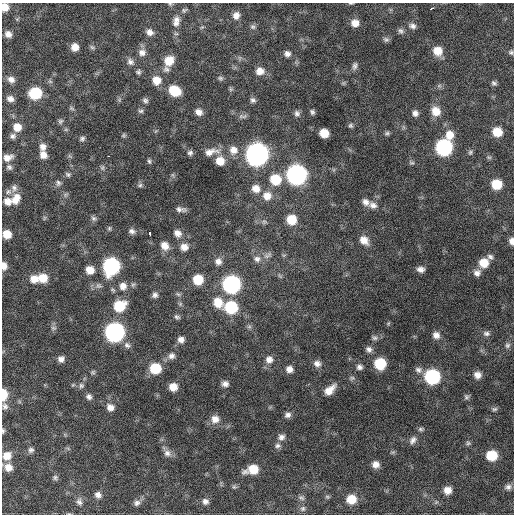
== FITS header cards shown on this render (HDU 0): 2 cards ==
NAXIS1  =                  512 / Axis length
NAXIS2  =                  512 / Axis length

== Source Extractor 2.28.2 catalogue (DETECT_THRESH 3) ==
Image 512 x 512 px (HDU 0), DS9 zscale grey, 1 PNG px = 1 image px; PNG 516 x 516 px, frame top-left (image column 1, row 512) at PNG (2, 3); no overlay
Background 360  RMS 20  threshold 59.7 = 3 sigma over >= 5 px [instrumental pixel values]
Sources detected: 185; all 185 listed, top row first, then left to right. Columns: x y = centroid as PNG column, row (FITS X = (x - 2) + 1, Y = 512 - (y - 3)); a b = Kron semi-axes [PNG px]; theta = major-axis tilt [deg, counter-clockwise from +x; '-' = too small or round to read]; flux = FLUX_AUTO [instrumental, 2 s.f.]
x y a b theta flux
351 3 6 3 0 1400
170 4 5 5 - 1700
5 7 7 6 - 14000
432 8 4 2 - 4300
184 10 7 5 32 2400
236 15 9 8 - 8100
176 19 10 8 -59 6600
176 23 8 6 -33 4200
355 23 9 8 - 12000
412 26 9 7 -16 5700
202 27 6 3 18 1600
253 27 8 7 - 3200
401 31 8 7 - 4000
149 32 9 7 -33 7200
8 34 8 7 - 7900
386 39 8 7 - 3400
75 47 7 7 - 11000
92 47 7 5 -43 2600
438 51 10 9 - 19000
142 52 10 10 - 8000
511 52 6 5 - 2600
287 54 7 6 - 5400
169 61 11 9 52 22000
130 62 10 8 -37 5800
355 66 10 6 75 4600
166 69 9 8 - 4800
260 71 10 9 - 11000
138 72 7 6 - 2900
220 78 7 6 - 2800
11 79 10 9 - 7800
156 80 10 9 - 16000
494 83 7 6 - 3100
439 86 7 4 19 2600
231 89 6 5 - 2100
175 91 10 8 -30 39000
35 93 9 9 - 65000
10 99 8 7 - 7200
145 100 7 6 - 3500
253 100 7 7 - 3800
71 108 8 4 -32 2200
141 111 8 6 1 2900
436 111 11 10 - 18000
199 112 8 6 -28 7700
312 112 6 5 - 2900
297 113 8 7 - 4500
415 113 8 7 - 5600
243 116 13 5 2 3900
60 121 7 6 - 2900
351 125 6 6 - 2700
17 127 9 9 - 15000
497 132 8 7 - 23000
324 133 8 7 - 21000
387 133 8 5 10 2600
123 135 6 5 - 2100
450 135 12 10 76 17000
13 136 8 7 - 4400
82 139 7 6 - 3300
43 147 9 8 - 7900
444 147 9 9 - 240000
233 150 12 11 - 12000
211 152 22 9 11 15000
470 152 7 5 86 2700
190 153 7 6 - 3600
257 154 10 10 - 910000
43 155 8 7 - 10000
108 156 3 2 - 6700
8 157 12 8 17 10000
489 157 6 4 -1 1900
149 161 7 5 -73 2500
220 161 9 9 - 17000
412 163 8 4 -1 2400
9 167 8 7 - 4000
102 168 8 6 89 3100
68 174 7 6 - 3000
173 175 6 4 -71 1900
296 175 10 10 - 510000
275 179 11 10 - 37000
58 183 9 7 -87 4000
496 184 8 8 - 33000
140 185 7 6 - 2800
14 188 9 8 - 5700
256 189 10 9 - 13000
8 192 8 8 - 4800
267 196 11 11 - 15000
16 199 14 10 64 15000
8 201 10 9 - 10000
365 202 10 8 -39 7000
373 205 11 9 -26 8000
181 209 10 4 -7 5300
44 218 6 4 71 1900
93 218 8 7 - 3500
291 220 9 8 - 29000
264 222 7 7 - 3200
109 228 6 5 - 2100
132 231 9 7 -10 5000
177 233 10 8 -38 8500
7 234 7 7 - 18000
150 234 4 3 - 4100
364 240 11 9 -44 13000
512 241 7 5 -84 6700
165 246 10 9 - 11000
184 247 10 9 - 10000
268 255 13 6 33 5400
490 257 9 7 -27 4300
257 259 9 9 - 7000
218 261 9 9 - 7600
484 263 9 9 - 23000
4 266 8 6 -86 9400
111 266 10 9 - 250000
421 269 8 6 -4 6300
90 270 9 8 - 15000
477 273 9 9 - 7300
43 278 11 9 -10 20000
34 279 10 9 - 13000
198 280 9 8 - 31000
231 284 10 10 - 330000
99 286 9 7 -11 4600
123 286 11 10 - 11000
178 294 7 4 -44 2500
155 295 8 7 - 4800
218 302 13 11 -59 22000
119 306 11 9 31 43000
231 307 10 9 - 76000
177 317 8 6 -23 3100
388 324 6 4 20 1600
53 328 8 5 -20 3100
115 332 10 10 - 430000
486 333 9 7 -11 4600
436 335 9 8 - 7500
374 338 8 7 - 3600
181 340 8 7 - 6400
127 345 9 8 - 5200
507 345 8 7 - 3800
369 349 8 7 - 5400
171 356 9 8 - 6400
61 359 7 7 - 6300
269 359 10 10 - 9300
317 363 10 8 -18 7100
380 364 9 8 - 52000
359 367 7 6 - 4800
155 368 9 9 - 42000
289 369 8 7 - 7900
418 370 10 8 -25 5500
93 372 7 5 -2 2300
477 375 8 7 - 8800
432 377 9 9 - 160000
352 378 7 5 41 2700
225 384 8 6 4 5900
73 385 6 3 19 1800
81 386 7 7 - 3700
173 387 7 7 - 14000
330 390 14 7 42 15000
3 395 9 5 89 30000
89 397 7 6 - 4600
466 397 7 7 - 3200
5 406 9 7 -69 4700
110 407 9 8 - 8700
494 409 8 5 3 2900
288 415 8 7 - 5000
215 419 10 10 - 11000
421 429 8 5 0 2700
3 431 6 4 -90 2200
281 437 9 8 - 6100
413 440 11 7 55 6300
468 443 7 5 1 2600
278 446 8 7 - 4100
31 450 8 7 - 4000
167 453 11 9 -36 6800
492 455 8 8 - 40000
7 456 10 9 - 15000
375 464 8 7 - 8900
8 467 9 8 - 12000
252 469 11 7 14 29000
55 477 7 7 - 3100
508 487 9 7 16 5100
447 490 7 7 - 12000
98 495 8 7 - 6300
327 497 7 5 -21 2100
301 498 9 6 -24 3700
351 499 9 9 - 26000
205 501 8 7 - 5200
79 502 11 8 -81 5900
137 503 9 8 - 5400
303 509 8 8 - 4200
69 514 6 3 -18 1400
At the frame edge (FLAGS 8, measured only in part): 8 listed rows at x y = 351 3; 170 4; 5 7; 512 241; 4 266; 3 395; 3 431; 69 514